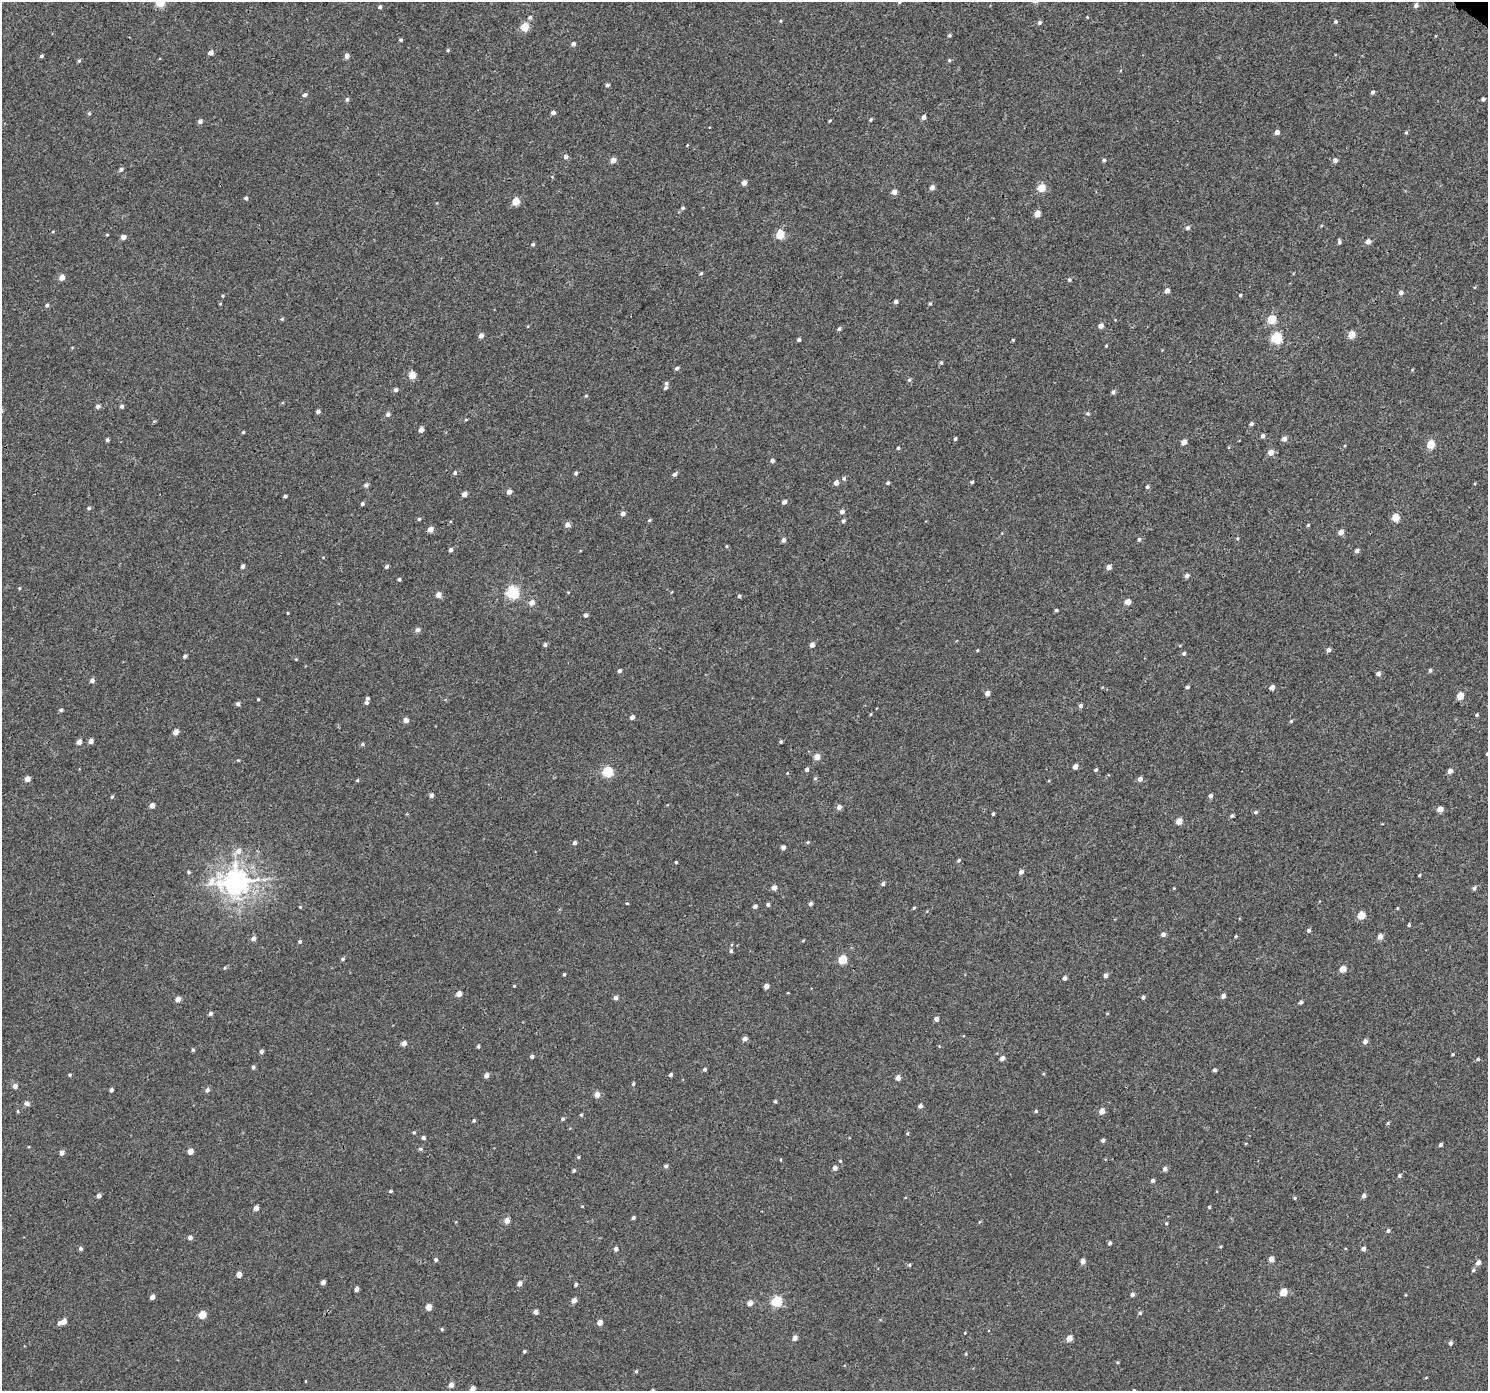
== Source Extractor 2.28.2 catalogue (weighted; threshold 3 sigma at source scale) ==
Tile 10 of 4 x 4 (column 2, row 3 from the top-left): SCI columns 1525-3010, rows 1611-2999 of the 6026 x 6065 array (HDU 1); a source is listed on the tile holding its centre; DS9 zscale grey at full resolution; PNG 1490 x 1393 px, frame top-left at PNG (2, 2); no overlay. Shown black and unused: <1% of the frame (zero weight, under 3 of 4 exposures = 5% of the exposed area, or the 3 px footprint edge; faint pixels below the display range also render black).
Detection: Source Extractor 2.28.2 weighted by HDU 2 'WHT'; one run over the whole footprint, this tile lists its part. Background 0.00277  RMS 0.0022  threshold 0.00975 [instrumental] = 3 sigma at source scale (4.5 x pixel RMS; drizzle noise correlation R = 1.50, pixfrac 1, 0.0396/0.0396 arcsec/px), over >= 5 px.
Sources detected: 348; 3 inside a brighter listed object's ellipse — not listed separately; the other 345 listed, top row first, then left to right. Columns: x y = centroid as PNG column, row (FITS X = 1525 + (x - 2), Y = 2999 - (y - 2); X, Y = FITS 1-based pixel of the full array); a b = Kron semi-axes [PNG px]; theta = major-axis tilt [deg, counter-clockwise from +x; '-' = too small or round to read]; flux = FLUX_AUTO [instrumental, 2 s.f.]
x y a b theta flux
160 2 5 5 - 8.4
899 2 5 4 - 0.34
1416 5 4 4 - 0.81
380 7 4 4 - 0.49
530 17 5 5 - 0.45
1087 17 3 3 - 0.19
781 21 4 3 - 0.19
1335 22 4 4 - 0.41
1039 23 5 4 - 0.45
525 27 5 5 - 6.1
949 35 4 3 - 0.31
401 40 4 4 - 0.31
573 44 4 4 - 0.73
448 50 4 4 - 0.27
211 53 4 4 - 1.2
41 56 4 4 - 0.38
347 56 5 4 - 1.1
949 60 5 4 - 0.27
79 61 5 4 - 0.29
607 85 4 4 - 0.49
1373 92 5 4 - 0.45
305 95 5 4 - 0.53
347 99 5 4 - 0.4
1483 99 4 4 - 0.57
553 112 4 4 - 0.72
89 113 5 4 - 0.32
924 117 5 4 - 0.73
871 120 4 3 - 0.29
200 121 5 4 - 0.7
830 121 4 3 - 0.22
1277 132 4 4 - 1.3
1406 132 5 4 - 0.29
687 145 3 3 - 0.15
566 157 5 5 - 0.6
613 160 5 4 - 1.6
1104 160 4 4 - 0.39
1335 160 5 5 - 0.89
121 169 5 5 - 0.51
744 183 4 4 - 1.3
932 188 5 4 - 1
1041 188 5 5 - 5.4
894 192 4 4 - 1.5
246 198 4 4 - 0.47
516 201 5 4 - 4.5
683 208 4 4 - 0.42
1037 214 5 4 - 2.4
1188 228 5 4 - 0.55
53 231 4 3 - 0.17
780 234 5 5 - 8.2
107 235 4 3 - 0.2
123 237 5 4 - 1.1
1339 242 5 4 - 0.48
1368 242 5 5 - 1.1
533 244 5 4 - 0.33
701 273 4 3 - 0.29
62 277 5 4 - 1.9
1069 280 5 4 - 0.31
1167 290 4 4 - 1.2
1401 292 5 5 - 0.73
1240 295 4 3 - 0.23
223 296 4 4 - 0.23
896 301 4 4 - 0.71
930 304 5 4 - 0.27
47 305 5 4 - 0.38
282 319 5 5 - 0.3
1272 319 5 5 - 7.3
1101 326 4 4 - 1.5
839 329 5 4 - 0.44
1351 335 5 4 - 3.9
481 336 5 4 - 1.1
1276 338 5 5 - 19
799 340 4 3 - 0.49
1013 340 4 4 - 0.21
1106 346 4 3 - 0.19
941 363 5 4 - 0.32
677 368 5 4 - 0.55
412 375 5 5 - 3.9
909 380 6 5 - 0.41
666 388 6 4 60 0.49
396 390 6 5 - 0.49
1113 392 5 4 - 0.56
586 396 4 4 - 0.23
98 406 4 4 - 0.86
122 406 5 4 - 0.56
318 412 4 4 - 0.61
1087 413 5 5 - 0.36
388 414 5 5 - 0.65
466 419 5 3 - 0.22
1251 424 4 4 - 0.54
421 430 4 4 - 1.3
243 432 4 3 - 0.25
1263 436 4 4 - 0.58
955 439 4 3 - 0.32
1284 439 4 4 - 1.3
107 440 4 4 - 0.42
1184 442 4 4 - 2
1431 444 5 5 - 6
898 448 4 4 - 0.33
1271 452 5 5 - 2
772 460 4 4 - 0.54
455 473 5 5 - 0.42
576 473 4 4 - 0.45
675 474 5 4 - 0.61
844 478 5 5 - 0.48
972 482 5 4 - 0.3
836 483 5 4 - 1.2
888 483 4 4 - 0.36
366 485 5 5 - 0.63
1147 487 4 4 - 0.38
509 492 4 4 - 1.3
464 494 4 4 - 1.6
285 496 4 3 - 0.44
784 502 4 4 - 0.81
362 503 4 4 - 0.46
89 508 5 4 - 0.35
842 511 5 5 - 0.77
623 513 5 4 - 0.75
1396 518 5 5 - 5
419 519 5 4 - 0.29
649 520 5 4 - 0.26
843 521 5 4 - 0.44
567 525 5 5 - 1.1
1308 525 4 3 - 0.24
430 529 5 4 - 1.6
1341 532 4 4 - 1.6
1237 538 4 3 - 0.22
1139 539 5 4 - 0.44
783 540 4 4 - 0.92
726 546 5 3 - 0.2
451 550 4 4 - 0.64
1357 551 4 4 - 0.83
243 566 4 3 - 0.68
386 566 4 3 - 0.53
1109 567 5 4 - 1.1
1187 576 4 4 - 0.98
399 579 4 4 - 0.37
19 588 5 3 - 0.19
513 592 6 5 - 29
438 595 5 5 - 1.6
739 596 4 4 - 0.41
532 602 6 5 - 1.3
1128 602 4 4 - 2.1
1056 610 3 3 - 0.39
288 613 4 3 - 0.18
586 615 4 4 - 0.61
418 630 6 5 - 0.68
545 645 4 4 - 0.47
812 645 4 4 - 1
977 650 3 3 - 0.19
1328 650 4 4 - 0.78
1184 653 5 4 - 0.39
185 656 4 3 - 0.55
1430 670 5 4 - 0.37
619 671 4 4 - 0.49
1378 674 4 4 - 0.93
92 681 5 4 - 0.82
1187 687 4 3 - 0.5
1272 687 4 4 - 1.2
987 693 4 4 - 1.1
1460 696 5 4 - 3.5
258 699 3 3 - 0.21
366 702 5 4 - 0.47
238 704 4 4 - 0.64
1080 706 4 4 - 0.51
61 710 5 4 - 0.45
871 714 5 3 - 0.19
1477 715 4 4 - 0.3
632 717 4 4 - 0.86
406 720 5 4 - 1.1
1291 721 4 4 - 0.25
175 732 5 4 - 1.6
91 741 4 4 - 1.1
781 741 3 3 - 0.29
79 742 4 4 - 1.3
362 744 5 4 - 0.33
817 757 5 5 - 2.1
238 760 5 3 - 0.18
1075 766 4 4 - 1.2
807 769 4 4 - 0.6
1096 770 4 3 - 0.38
1450 771 5 4 - 1
608 772 5 5 - 16
815 778 5 4 - 0.32
27 779 4 4 - 1.5
1140 779 5 4 - 0.9
357 780 4 4 - 0.23
431 795 5 4 - 0.65
1210 796 4 4 - 0.85
112 797 4 3 - 0.3
152 806 4 4 - 1.3
839 807 5 4 - 1.1
1440 809 4 4 - 2
1256 812 5 4 - 0.38
993 814 4 3 - 0.3
1232 815 5 4 - 0.36
1179 821 5 4 - 2.8
808 842 4 4 - 0.25
575 843 4 4 - 0.64
783 847 4 4 - 0.84
238 851 8 7 - 1.3
959 860 5 4 - 0.35
676 862 3 3 - 0.26
188 872 5 4 - 0.28
1021 872 4 4 - 1
1419 875 3 3 - 0.24
237 882 10 8 2 230
883 884 5 4 - 0.54
774 888 5 5 - 1.2
1174 888 4 3 - 0.16
1474 888 5 4 - 0.52
627 903 4 3 - 0.21
768 904 4 4 - 0.47
811 904 4 4 - 0.57
755 906 4 4 - 0.73
300 907 4 4 - 0.19
914 908 4 3 - 0.28
1397 908 3 3 - 0.19
1361 915 5 5 - 4
1409 925 4 3 - 0.31
1308 930 5 4 - 0.45
1163 934 5 4 - 0.88
1236 936 4 4 - 0.22
1380 937 5 4 - 1.5
253 938 5 4 - 0.99
300 941 4 4 - 0.37
731 951 5 4 - 0.45
342 959 5 4 - 0.38
842 959 5 5 - 7.3
225 968 5 3 - 0.19
1343 969 4 4 - 3
564 974 3 3 - 0.25
1105 975 5 4 - 0.8
1065 978 4 4 - 0.67
514 986 3 3 - 0.19
766 986 4 4 - 1.3
459 994 4 4 - 1.6
1223 996 4 4 - 0.9
1143 997 4 4 - 0.45
615 998 4 4 - 0.79
178 999 4 4 - 1.6
1301 1002 4 4 - 0.52
210 1013 4 4 - 0.56
1107 1013 4 3 - 0.19
936 1019 4 4 - 0.86
745 1039 5 4 - 0.92
1365 1041 5 4 - 0.9
404 1043 4 4 - 1.5
478 1046 4 4 - 0.34
193 1050 4 4 - 0.33
261 1051 4 4 - 0.54
1453 1054 4 3 - 0.24
532 1056 4 4 - 0.59
1002 1058 5 4 - 0.9
1478 1059 5 4 - 0.33
253 1067 5 4 - 0.47
705 1069 4 4 - 0.5
1214 1070 4 4 - 0.48
70 1075 4 4 - 0.3
486 1075 4 4 - 1.1
671 1075 4 3 - 0.49
898 1078 4 4 - 1.5
633 1084 5 3 - 0.32
15 1086 5 5 - 0.96
111 1090 4 4 - 0.67
207 1090 5 5 - 0.68
597 1094 5 5 - 1.6
775 1101 4 3 - 0.29
27 1103 5 5 - 0.95
920 1106 5 4 - 0.63
17 1111 5 3 - 0.22
1036 1111 4 4 - 0.29
1102 1111 4 4 - 2.2
581 1115 4 4 - 0.28
563 1119 4 4 - 0.34
474 1121 4 3 - 0.34
1388 1123 5 4 - 0.26
414 1133 4 3 - 0.28
907 1134 5 3 - 0.21
423 1138 4 4 - 0.61
1103 1140 4 4 - 0.53
1441 1145 4 3 - 0.51
420 1149 5 4 - 0.35
190 1152 4 4 - 1.8
62 1153 4 4 - 1
578 1157 4 4 - 0.26
840 1161 4 4 - 0.22
666 1166 4 4 - 0.48
835 1168 4 4 - 1.2
1165 1169 5 4 - 0.78
574 1170 4 3 - 0.36
1399 1176 5 4 - 0.43
1153 1180 4 4 - 0.63
390 1191 4 3 - 0.31
99 1195 4 4 - 0.81
1364 1196 4 4 - 0.83
1295 1198 4 4 - 0.26
582 1206 4 3 - 0.16
1209 1207 4 4 - 0.24
256 1208 4 4 - 1.4
633 1218 4 3 - 0.44
507 1220 5 5 - 1.5
1166 1223 4 3 - 0.26
1388 1230 5 4 - 0.41
190 1237 5 4 - 0.84
1110 1243 4 3 - 0.53
80 1248 4 4 - 0.54
616 1249 4 4 - 0.83
1363 1249 4 4 - 0.82
1271 1259 4 4 - 1.9
436 1260 4 4 - 0.44
1083 1261 4 4 - 1.6
1478 1262 5 4 - 1.2
909 1265 4 4 - 0.27
1473 1270 5 4 - 0.36
239 1274 4 4 - 1.6
323 1282 4 4 - 1
520 1283 4 4 - 1.2
576 1284 4 4 - 0.43
356 1289 4 4 - 0.95
1283 1292 5 4 - 4.5
1132 1294 4 4 - 0.69
1406 1295 4 3 - 0.17
152 1297 4 4 - 1.1
574 1300 5 4 - 1
776 1301 5 5 - 17
750 1303 4 4 - 1.6
428 1307 5 4 - 2.2
536 1312 4 4 - 1
1140 1313 4 4 - 0.31
202 1315 5 5 - 4.8
64 1321 5 4 - 1.6
600 1322 4 4 - 1.6
442 1329 4 4 - 0.28
965 1333 4 2 - 0.16
795 1338 4 4 - 1.3
1069 1338 4 4 - 2.1
1450 1343 4 4 - 0.65
524 1351 3 3 - 0.42
966 1354 4 4 - 0.23
1118 1362 4 4 - 0.22
636 1371 4 4 - 0.27
451 1385 4 4 - 1.2
472 1388 4 4 - 1.4
653 1390 4 3 - 0.19
1134 1390 3 3 - 0.23
Overlapping masked pixels (flux is a lower limit): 1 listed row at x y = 237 882
Isophote crosses this tile's border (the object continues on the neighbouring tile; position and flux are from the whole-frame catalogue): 5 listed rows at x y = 160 2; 899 2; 472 1388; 653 1390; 1134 1390